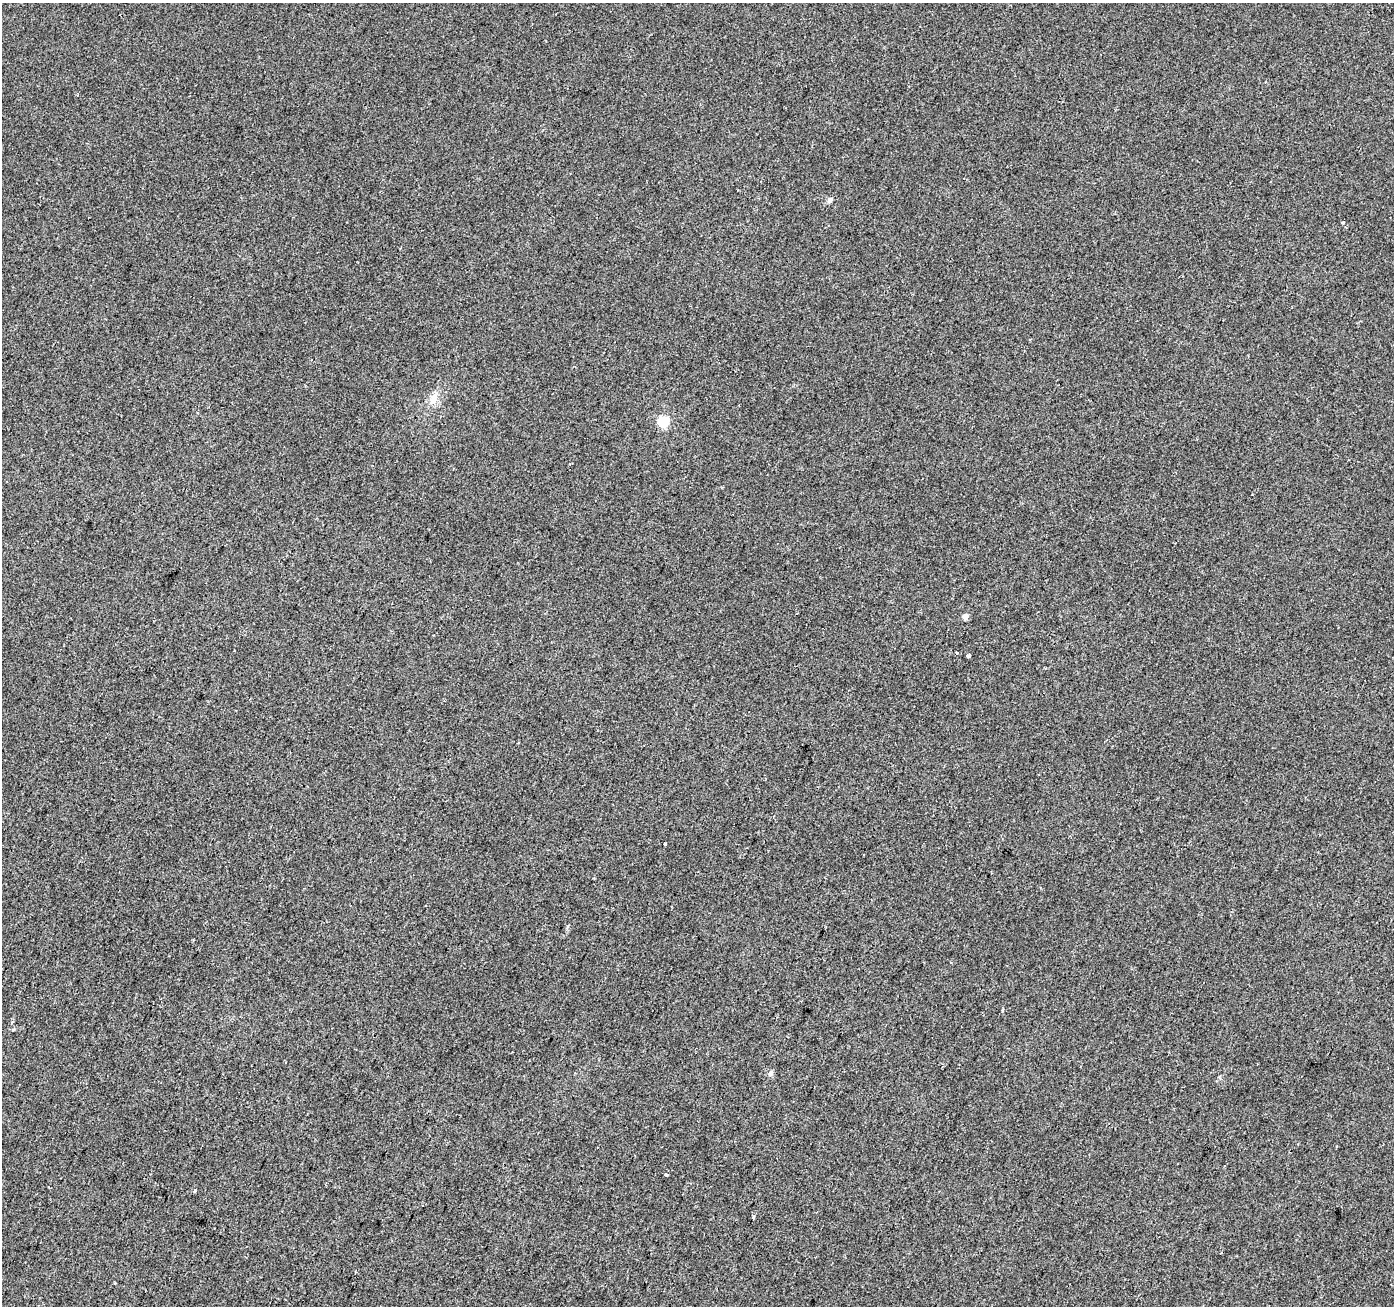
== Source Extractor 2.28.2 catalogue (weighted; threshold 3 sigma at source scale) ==
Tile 7 of 4 x 4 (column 3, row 2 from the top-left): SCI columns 2789-4180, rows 2885-4188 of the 5571 x 5702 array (HDU 1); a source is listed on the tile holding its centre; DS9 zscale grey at full resolution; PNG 1396 x 1308 px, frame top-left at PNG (2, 3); no overlay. Shown black and unused: <1% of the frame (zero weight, under 2 of 3 exposures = <1% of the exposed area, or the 3 px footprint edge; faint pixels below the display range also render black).
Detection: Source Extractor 2.28.2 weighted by HDU 2 'WHT'; one run over the whole footprint, this tile lists its part. Background 0.00856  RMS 0.0081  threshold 0.0365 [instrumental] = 3 sigma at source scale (4.5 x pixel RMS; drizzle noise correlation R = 1.50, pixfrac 1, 0.0396/0.0396 arcsec/px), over >= 5 px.
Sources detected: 11; all 11 listed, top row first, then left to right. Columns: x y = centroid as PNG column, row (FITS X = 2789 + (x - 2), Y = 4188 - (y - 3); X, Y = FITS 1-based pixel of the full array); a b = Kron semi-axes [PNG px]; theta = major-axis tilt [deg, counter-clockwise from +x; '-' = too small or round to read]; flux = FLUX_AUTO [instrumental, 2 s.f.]
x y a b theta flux
830 200 7 5 56 1.9
1343 222 3 3 - 1.1
433 399 15 9 64 7.3
663 422 5 5 - 67
965 616 4 4 - 8
956 653 3 3 - 2.9
968 656 3 3 - 4.7
665 844 3 3 - 1.5
771 1073 7 6 - 2.1
666 1175 3 3 - 2.7
753 1217 4 3 - 1.2